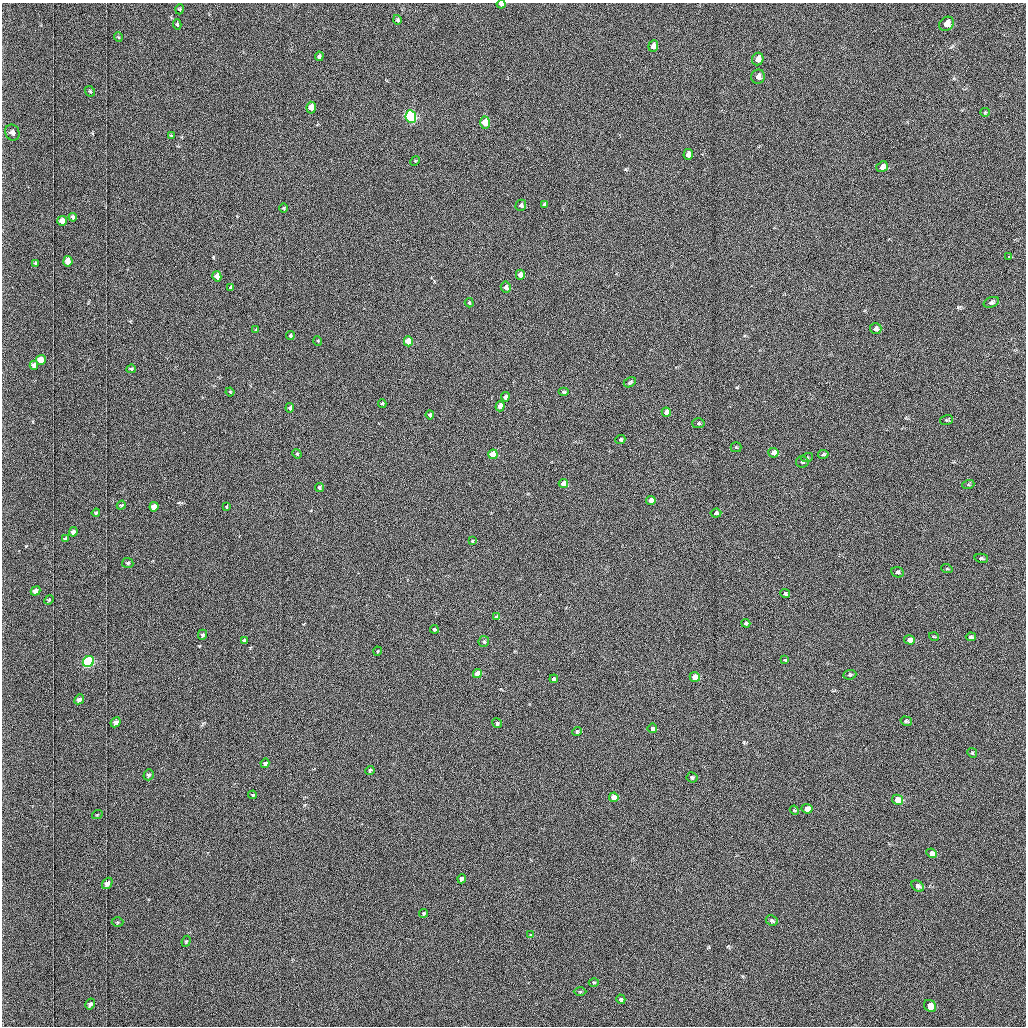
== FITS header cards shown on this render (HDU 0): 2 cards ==
NAXIS1  =                 1024 /fastest changing axis
NAXIS2  =                 1024 /next to fastest changing axis

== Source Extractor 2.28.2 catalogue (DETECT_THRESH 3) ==
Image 1024 x 1024 px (HDU 0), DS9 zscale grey, 1 PNG px = 1 image px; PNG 1028 x 1028 px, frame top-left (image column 1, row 1024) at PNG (2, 3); each listed source drawn as its Kron ellipse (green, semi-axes under 4 px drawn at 4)
Background 1030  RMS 5.2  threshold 15.5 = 3 sigma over >= 5 px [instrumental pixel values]
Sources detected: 127; all 127 listed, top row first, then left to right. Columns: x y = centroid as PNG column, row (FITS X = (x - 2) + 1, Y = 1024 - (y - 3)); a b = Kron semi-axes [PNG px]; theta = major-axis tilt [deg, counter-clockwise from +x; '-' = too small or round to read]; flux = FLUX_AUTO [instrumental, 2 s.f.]
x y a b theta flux
501 4 4 3 - 1200
180 9 5 3 - 300
397 20 5 4 - 580
177 24 5 4 - 470
946 24 8 6 43 2600
118 37 5 3 - 290
653 46 6 5 - 1800
319 56 4 3 - 600
758 59 6 5 - 2700
758 77 7 6 - 1400
90 91 6 4 -45 440
311 108 6 4 -85 3500
985 112 5 4 - 380
411 116 6 5 - 73000
485 123 6 5 - 6900
12 132 8 7 - 1800
171 136 3 2 - 270
688 154 5 4 - 2000
415 161 5 4 - 330
882 167 6 5 - 1800
521 205 6 5 - 780
544 205 4 4 - 480
284 208 5 3 - 310
73 217 4 3 - 600
62 221 5 4 - 1600
1008 257 3 3 - 6200
68 261 5 4 - 3100
36 263 4 3 - 630
520 275 5 4 - 3600
217 276 5 4 - 2800
506 287 5 5 - 1200
231 288 4 3 - 660
991 302 8 5 20 840
469 303 5 4 - 410
876 329 6 5 - 1900
256 330 4 3 - 290
290 335 4 4 - 430
318 341 5 3 - 260
408 341 5 4 - 9700
41 360 5 5 - 4300
34 365 4 4 - 1100
131 369 5 3 - 520
630 382 6 4 28 630
230 392 4 3 - 290
563 392 5 4 - 410
505 397 4 4 - 1800
382 403 4 4 - 450
500 406 5 4 - 4100
290 408 5 4 - 650
666 412 4 4 - 2800
430 415 4 4 - 1000
947 420 6 5 - 480
698 423 6 5 - 550
620 440 5 4 - 670
736 447 5 5 - 410
773 453 5 5 - 2500
297 454 5 4 - 380
493 454 5 4 - 12000
823 454 5 3 - 630
807 458 6 3 17 420
802 462 6 5 - 630
563 484 4 4 - 4300
968 485 6 4 19 440
319 487 4 4 - 570
651 500 5 4 - 3000
121 505 5 4 - 410
154 507 5 4 - 2900
226 507 3 3 - 330
96 513 4 4 - 430
716 513 5 4 - 1200
73 532 5 4 - 1400
65 539 4 3 - 500
472 541 3 3 - 290
981 558 7 4 -13 560
128 563 5 5 - 620
947 569 6 3 -18 320
898 572 6 5 - 720
36 591 5 4 - 2100
785 594 5 4 - 610
49 600 5 4 - 370
497 617 4 4 - 1700
746 623 4 4 - 900
434 629 4 4 - 480
202 635 5 4 - 640
934 637 5 3 - 280
971 637 5 3 - 780
244 640 4 3 - 700
909 640 5 4 - 2700
484 641 5 5 - 660
378 651 4 3 - 260
784 660 3 3 - 2500
88 661 6 5 - 66000
477 674 4 4 - 5700
850 675 6 4 6 490
695 677 5 5 - 6600
554 679 4 4 - 880
79 699 5 4 - 1400
906 721 6 4 -15 560
116 722 5 4 - 1600
497 723 5 4 - 730
652 728 5 5 - 1600
577 731 5 4 - 640
972 753 5 4 - 400
265 763 5 4 - 1500
370 770 5 4 - 520
149 775 6 5 - 780
692 777 5 5 - 610
253 795 4 3 - 440
614 797 5 4 - 5500
897 800 6 5 - 7700
807 809 5 4 - 3200
794 810 5 3 - 320
97 815 5 3 - 340
932 853 5 4 - 2000
462 879 4 4 - 1400
107 883 6 4 51 2300
918 886 7 5 -36 1100
424 913 4 4 - 470
772 921 6 5 - 690
118 922 6 5 - 470
531 935 4 4 - 370
186 941 6 4 66 470
594 982 5 3 - 320
580 992 6 4 -1 370
621 999 5 4 - 530
90 1004 6 4 58 1100
930 1006 6 5 - 6600
At the frame edge (FLAGS 8, measured only in part): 1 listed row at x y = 501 4

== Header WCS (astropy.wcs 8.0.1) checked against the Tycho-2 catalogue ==
Header WCS as astropy/WCSLIB reads it (applying the file's SIP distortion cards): RA---TAN-SIP/DEC--TAN-SIP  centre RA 20:12:46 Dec +27:28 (303.19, +27.47 deg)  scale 1.67 arcsec/px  FOV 28.5' x 28.5'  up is -179 deg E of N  parity flipped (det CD > 0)
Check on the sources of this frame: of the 60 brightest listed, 36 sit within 2.5 arcsec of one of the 40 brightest Tycho-2 stars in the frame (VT <= 12.87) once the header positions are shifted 0.29 arcsec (0.28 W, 0.08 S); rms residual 1.02 arcsec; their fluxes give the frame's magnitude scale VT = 20.30 - 2.5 log10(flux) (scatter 0.15 mag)
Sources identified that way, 36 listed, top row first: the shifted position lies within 2.5 arcsec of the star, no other Tycho-2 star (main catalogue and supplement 1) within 5.0 arcsec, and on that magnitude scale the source's flux lands within +1.5 / -3 mag of the star's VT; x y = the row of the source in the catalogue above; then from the Tycho-2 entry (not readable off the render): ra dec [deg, ICRS J2000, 3 dp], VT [Tycho-2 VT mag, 2 dp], TYC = Tycho-2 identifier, HIP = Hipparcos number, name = IAU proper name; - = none
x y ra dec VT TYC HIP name
501 4 303.196 +27.232 12.51 2162-316-1 - -
653 46 303.117 +27.253 12.43 2162-534-1 - -
758 59 303.063 +27.260 11.77 2162-168-1 - -
758 77 303.063 +27.268 12.37 2162-104-1 - -
411 116 303.244 +27.284 7.77 2162-911-1 99617 -
485 123 303.205 +27.288 10.96 2162-574-1 - -
688 154 303.100 +27.304 12.04 2162-191-1 - -
882 167 302.998 +27.310 11.87 2162-1141-1 - -
520 275 303.188 +27.359 11.28 2162-438-1 - -
217 276 303.346 +27.357 11.18 2162-815-1 - -
876 329 303.003 +27.385 11.68 2162-28-1 - -
408 341 303.247 +27.389 10.36 2162-304-1 - -
41 360 303.439 +27.395 11.22 2162-22-1 - -
505 397 303.197 +27.415 12.31 2162-926-1 - -
500 406 303.199 +27.420 11.61 2162-663-1 - -
666 412 303.113 +27.423 11.81 2162-915-1 - -
773 453 303.057 +27.443 11.74 2162-224-1 - -
493 454 303.203 +27.442 10.51 2162-192-1 - -
563 484 303.167 +27.456 11.12 2162-238-1 - -
651 500 303.121 +27.464 11.89 2162-846-1 - -
154 507 303.381 +27.464 11.81 2162-182-1 - -
36 591 303.444 +27.502 11.86 2162-14-1 - -
497 617 303.203 +27.517 12.32 2162-421-1 - -
971 637 302.955 +27.529 12.36 2162-118-1 - -
909 640 302.987 +27.530 11.87 2162-1209-1 - -
88 661 303.416 +27.535 8.19 2162-1449-1 99677 -
477 674 303.213 +27.543 10.91 2162-390-1 - -
695 677 303.099 +27.546 10.75 2162-1213-1 - -
652 728 303.122 +27.570 12.73 2162-145-1 - -
614 797 303.143 +27.602 11.15 2162-647-1 - -
897 800 302.994 +27.604 10.48 2162-302-1 - -
807 809 303.041 +27.608 11.35 2162-1393-1 - -
932 853 302.977 +27.629 11.59 2162-1475-1 - -
107 883 303.408 +27.638 11.76 2162-1329-1 - -
918 886 302.984 +27.645 12.87 2162-1559-1 - -
930 1006 302.978 +27.700 10.97 2162-1463-1 - -